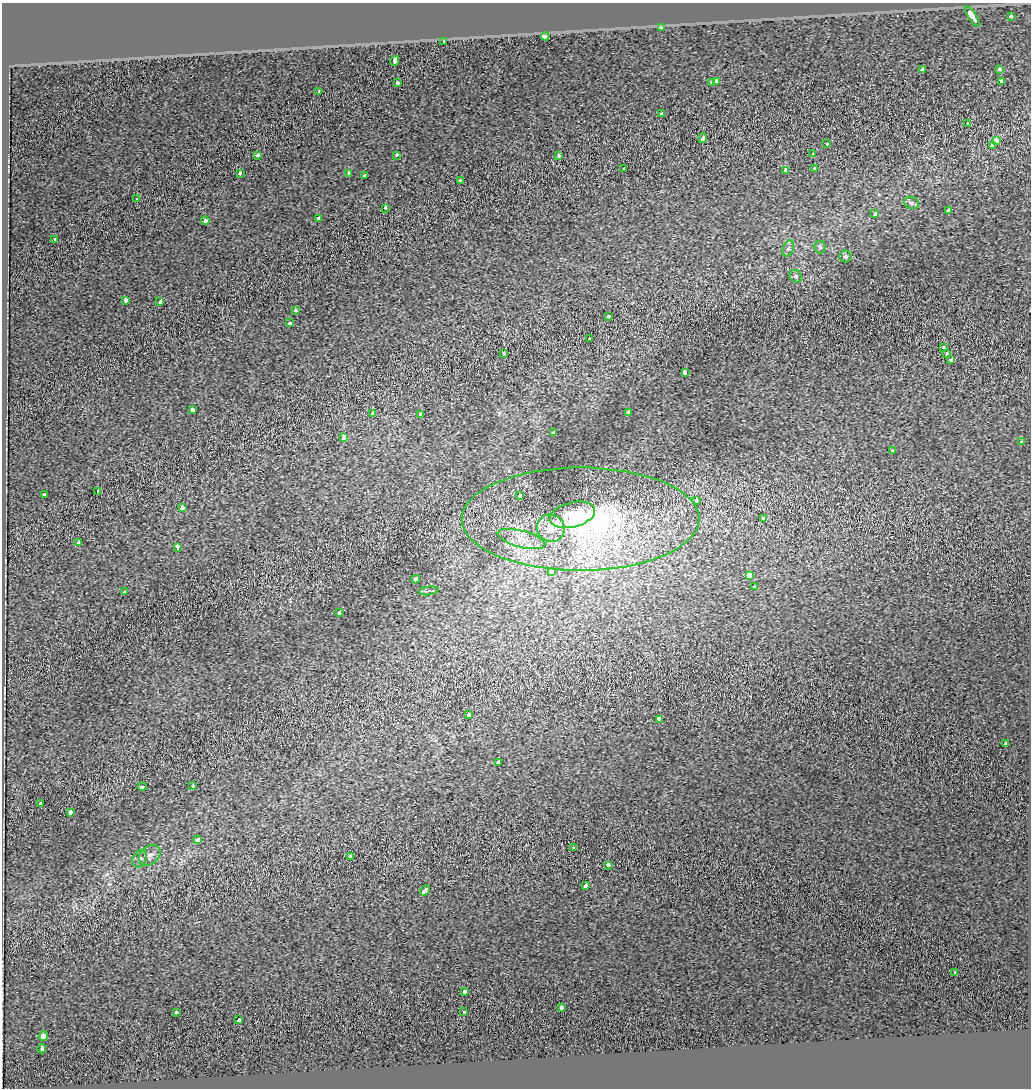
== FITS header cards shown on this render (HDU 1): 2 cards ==
NAXIS1  =                 1029
NAXIS2  =                 1086

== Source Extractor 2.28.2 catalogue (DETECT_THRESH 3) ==
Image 1029 x 1086 px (HDU 1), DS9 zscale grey, 1 PNG px = 1 image px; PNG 1033 x 1090 px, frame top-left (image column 1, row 1086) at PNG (2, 3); each listed source drawn as its Kron ellipse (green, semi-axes under 4 px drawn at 4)
Background 0.119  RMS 0.42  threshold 1.25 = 3 sigma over >= 5 px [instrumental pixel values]
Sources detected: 104; all 104 listed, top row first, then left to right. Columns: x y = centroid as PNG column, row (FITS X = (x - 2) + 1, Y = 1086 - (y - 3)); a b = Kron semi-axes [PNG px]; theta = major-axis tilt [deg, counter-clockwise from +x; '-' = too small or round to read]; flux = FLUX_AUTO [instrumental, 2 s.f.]
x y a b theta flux
1011 16 4 3 - 280
972 17 12 3 -57 3000
661 28 3 3 - 40
545 36 4 3 - 1200
444 41 3 3 - 81
395 61 5 3 - 1000
999 69 3 3 - 160
923 70 4 3 - 1000
717 81 4 3 - 1800
1001 81 3 3 - 130
397 82 3 3 - 540
712 82 4 3 - 980
318 91 3 3 - 150
662 114 3 3 - 350
967 123 3 3 - 900
703 138 5 3 - 760
996 141 4 3 - 1900
827 144 3 3 - 170
993 145 4 3 - 1900
813 154 3 3 - 110
258 155 3 3 - 240
396 155 3 3 - 510
558 156 3 3 - 230
624 168 3 3 - 280
815 168 4 3 - 380
785 170 3 3 - 220
240 173 3 3 - 220
349 173 3 3 - 230
365 176 3 3 - 740
460 180 3 3 - 210
137 199 3 2 - 130
911 203 7 6 - 67
385 208 4 3 - 350
948 210 4 3 - 750
875 214 3 3 - 200
319 218 4 3 - 380
205 221 4 3 - 620
54 239 3 3 - 310
820 247 6 5 - 64
788 248 8 5 69 81
845 256 6 6 - 57
796 276 7 5 -47 62
126 300 4 3 - 410
160 302 4 3 - 490
296 310 3 3 - 290
608 316 3 3 - 580
290 323 4 3 - 280
590 338 3 3 - 380
944 348 3 3 - 130
947 353 3 3 - 250
504 354 4 3 - 400
951 360 3 3 - 210
685 373 4 3 - 600
192 410 3 3 - 480
373 413 4 3 - 340
628 413 4 3 - 380
421 415 4 3 - 180
554 432 3 3 - 220
343 438 3 3 - 500
1022 441 3 3 - 280
892 450 3 3 - 250
98 491 4 3 - 440
44 495 3 3 - 1300
520 496 3 3 - 300
696 501 3 3 - 760
182 508 3 3 - 500
572 515 23 12 15 670
763 518 4 3 - 260
580 519 119 51 0 8100
551 528 14 13 - 400
522 539 24 8 -14 370
79 543 3 3 - 280
177 547 4 3 - 1200
552 572 4 4 - 1000
749 576 4 3 - 4800
416 579 4 3 - 290
755 586 3 3 - 200
429 591 10 3 7 58
124 592 3 3 - 170
339 613 3 3 - 240
469 715 3 3 - 380
660 719 3 3 - 1700
1005 744 3 3 - 570
498 762 3 3 - 480
193 785 3 3 - 190
142 787 4 3 - 460
40 804 3 3 - 300
70 812 3 3 - 430
197 840 3 3 - 590
573 848 3 3 - 240
150 855 12 9 42 170
350 856 3 3 - 1000
140 859 9 7 64 93
608 865 4 3 - 1200
585 886 4 3 - 170
425 890 5 3 - 1100
955 972 3 3 - 320
464 991 3 3 - 270
561 1008 3 3 - 580
176 1012 3 3 - 230
463 1012 3 3 - 160
238 1020 3 3 - 480
43 1036 5 3 - 2000
42 1049 4 3 - 530